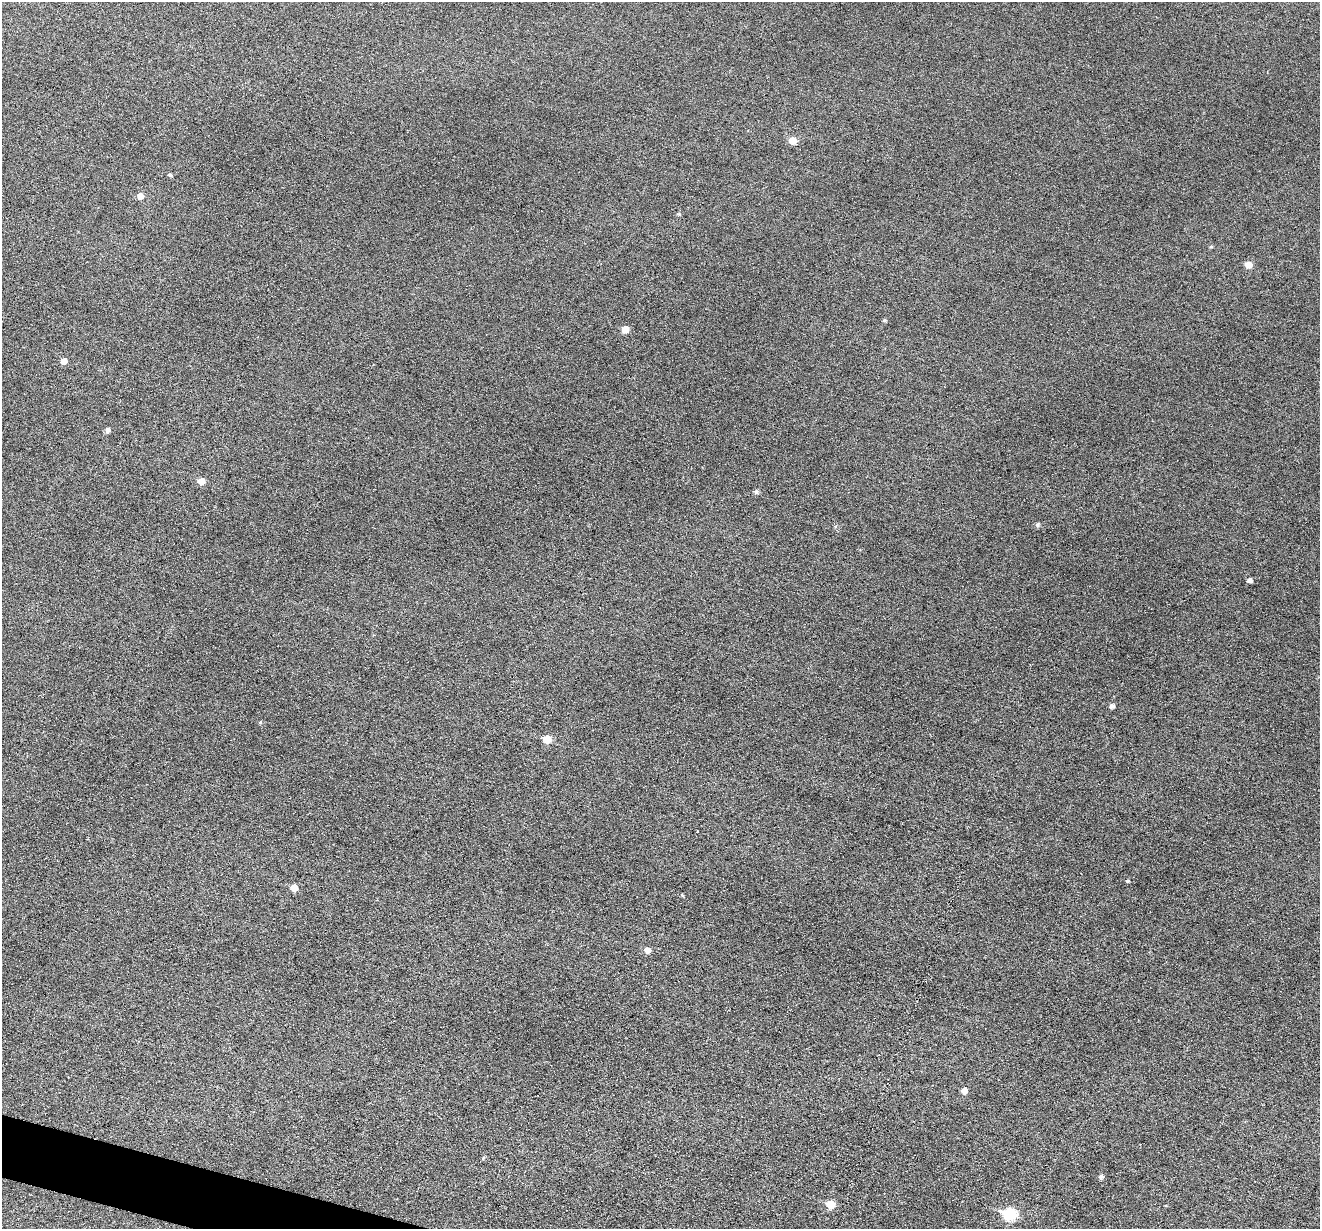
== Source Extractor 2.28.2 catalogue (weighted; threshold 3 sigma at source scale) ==
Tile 7 of 4 x 4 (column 3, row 2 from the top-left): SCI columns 2637-3954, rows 2584-3810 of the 5274 x 5295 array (HDU 1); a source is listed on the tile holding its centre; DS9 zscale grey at full resolution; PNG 1322 x 1231 px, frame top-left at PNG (2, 2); no overlay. Shown black and unused: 1% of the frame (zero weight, under 3 of 6 exposures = <1% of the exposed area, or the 3 px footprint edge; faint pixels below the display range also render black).
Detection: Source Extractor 2.28.2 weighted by HDU 2 'WHT'; one run over the whole footprint, this tile lists its part. Background 0.0453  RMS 0.0056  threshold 0.0229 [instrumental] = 3 sigma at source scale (4.09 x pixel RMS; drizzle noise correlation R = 1.36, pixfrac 0.8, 0.05/0.05 arcsec/px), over >= 5 px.
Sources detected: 24; all 24 listed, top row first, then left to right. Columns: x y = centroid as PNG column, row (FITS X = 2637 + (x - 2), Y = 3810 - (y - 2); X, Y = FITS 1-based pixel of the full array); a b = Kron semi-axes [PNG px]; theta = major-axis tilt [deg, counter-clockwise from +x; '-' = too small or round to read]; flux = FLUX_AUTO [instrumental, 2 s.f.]
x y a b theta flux
793 141 6 6 - 6.5
170 175 5 4 - 0.81
140 196 6 6 - 3.1
1211 247 4 4 - 0.58
1248 265 6 5 - 5
884 320 4 4 - 0.82
625 329 6 6 - 4.7
64 361 6 5 - 3.3
107 430 5 5 - 1.7
201 481 6 6 - 4.5
756 491 6 5 - 1.1
1037 525 6 5 - 1.1
1250 580 5 4 - 1.9
1112 706 5 5 - 1.6
260 722 4 4 - 0.63
547 739 6 6 - 7.2
1127 881 4 3 - 0.74
294 888 6 6 - 4.6
647 950 5 5 - 2.9
964 1091 5 5 - 3.1
483 1158 6 3 71 0.53
1101 1176 5 5 - 1.4
831 1205 6 6 - 9.1
1010 1214 7 6 - 39